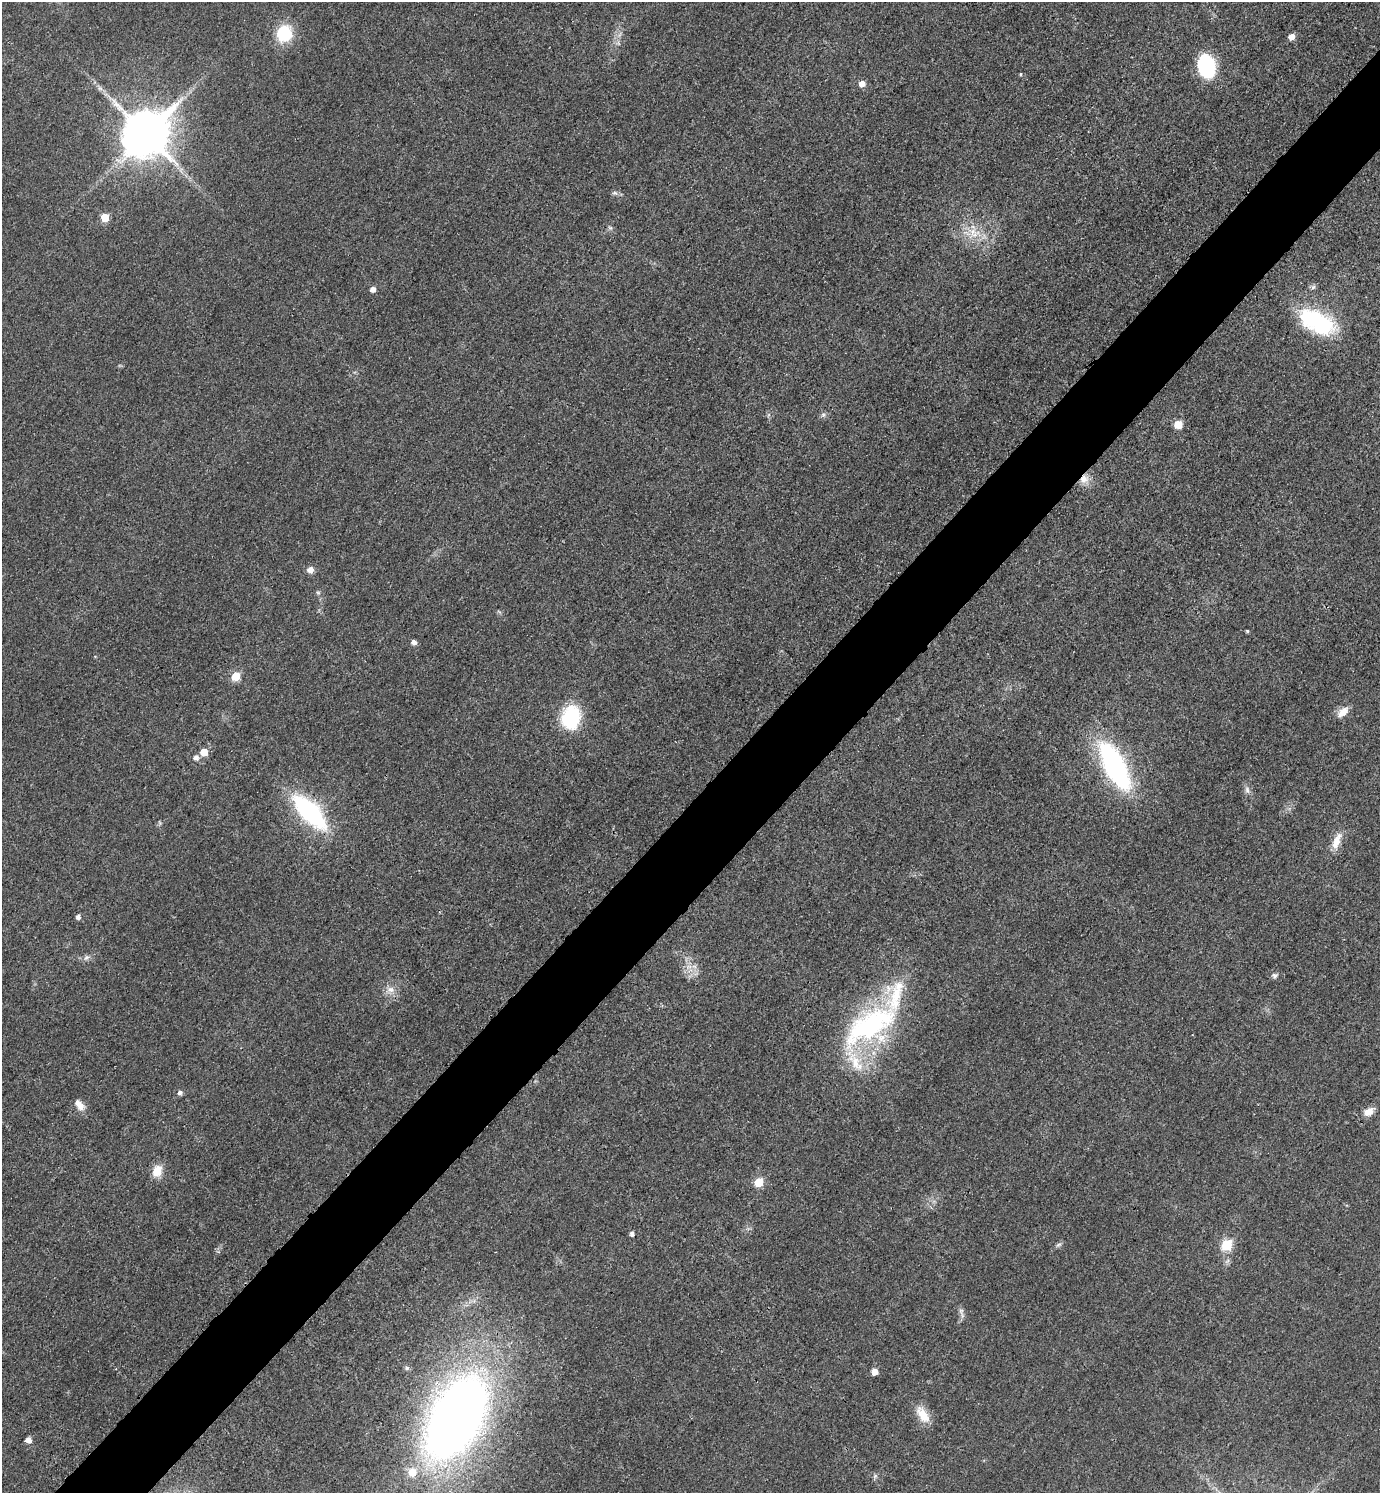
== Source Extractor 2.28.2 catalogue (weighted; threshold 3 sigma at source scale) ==
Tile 7 of 4 x 4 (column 3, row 2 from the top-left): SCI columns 2932-4309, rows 3005-4495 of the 6010 x 6009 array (HDU 1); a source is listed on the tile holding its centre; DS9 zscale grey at full resolution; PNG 1382 x 1495 px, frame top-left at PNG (2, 2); no overlay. Shown black and unused: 6% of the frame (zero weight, under 3 of 4 exposures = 2% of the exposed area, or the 3 px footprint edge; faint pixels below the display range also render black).
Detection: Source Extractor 2.28.2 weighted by HDU 2 'WHT'; one run over the whole footprint, this tile lists its part. Background 0.0177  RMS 0.0055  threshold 0.0248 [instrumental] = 3 sigma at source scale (4.5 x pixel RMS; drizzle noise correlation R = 1.50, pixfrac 1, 0.05/0.05 arcsec/px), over >= 5 px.
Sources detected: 57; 3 inside a brighter listed object's ellipse — not listed separately; the other 54 listed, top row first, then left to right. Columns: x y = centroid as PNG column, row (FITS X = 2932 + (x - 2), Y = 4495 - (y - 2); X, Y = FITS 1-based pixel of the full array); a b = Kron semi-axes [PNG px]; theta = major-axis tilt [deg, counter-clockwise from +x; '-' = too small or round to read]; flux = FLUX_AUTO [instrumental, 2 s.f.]
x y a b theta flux
284 33 22 20 71 21
1291 37 6 5 - 4.8
1206 66 15 11 -76 75
1020 74 4 4 - 0.68
862 84 6 6 - 4.5
100 88 8 6 -21 1.9
146 133 15 13 46 2500
615 193 8 6 -15 1.5
105 218 6 6 - 12
610 228 7 5 -43 1.2
972 232 19 14 70 11
1313 287 8 6 35 1.4
372 289 5 5 - 3.6
1317 322 43 22 -27 52
768 415 6 4 71 0.88
823 415 7 6 - 1.5
1178 425 6 5 - 13
1084 479 13 12 - 6.5
310 570 6 6 - 4.5
318 593 6 5 - 0.96
499 612 8 3 -44 0.74
1247 631 4 4 - 0.74
414 642 5 5 - 2.6
235 676 6 6 - 16
1343 712 16 9 42 5.7
571 717 25 19 79 36
204 752 6 6 - 9.1
196 757 6 6 - 2.6
1115 766 53 20 -63 110
1247 790 13 7 -71 2.5
309 812 34 14 -47 93
160 823 8 3 -71 0.74
1337 841 25 10 70 8.1
78 917 5 5 - 1.9
87 957 10 7 29 2.2
689 967 10 6 19 3.2
1275 976 9 8 - 1.8
390 990 14 9 20 4.8
870 1025 81 40 37 110
180 1092 5 5 - 2
79 1105 16 9 -46 4.9
1369 1112 14 9 28 5.5
157 1171 13 10 69 9.1
758 1182 6 5 - 18
632 1234 5 4 - 2
1058 1245 10 5 29 1.4
1227 1245 6 6 - 32
961 1311 9 7 89 2.1
407 1368 5 5 - 1.2
875 1372 5 5 - 5.4
923 1415 23 12 -58 9.7
456 1418 78 43 60 570
28 1440 5 5 - 4.3
875 1476 7 5 47 1.2
Overlapping masked pixels (flux is a lower limit): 1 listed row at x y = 1084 479